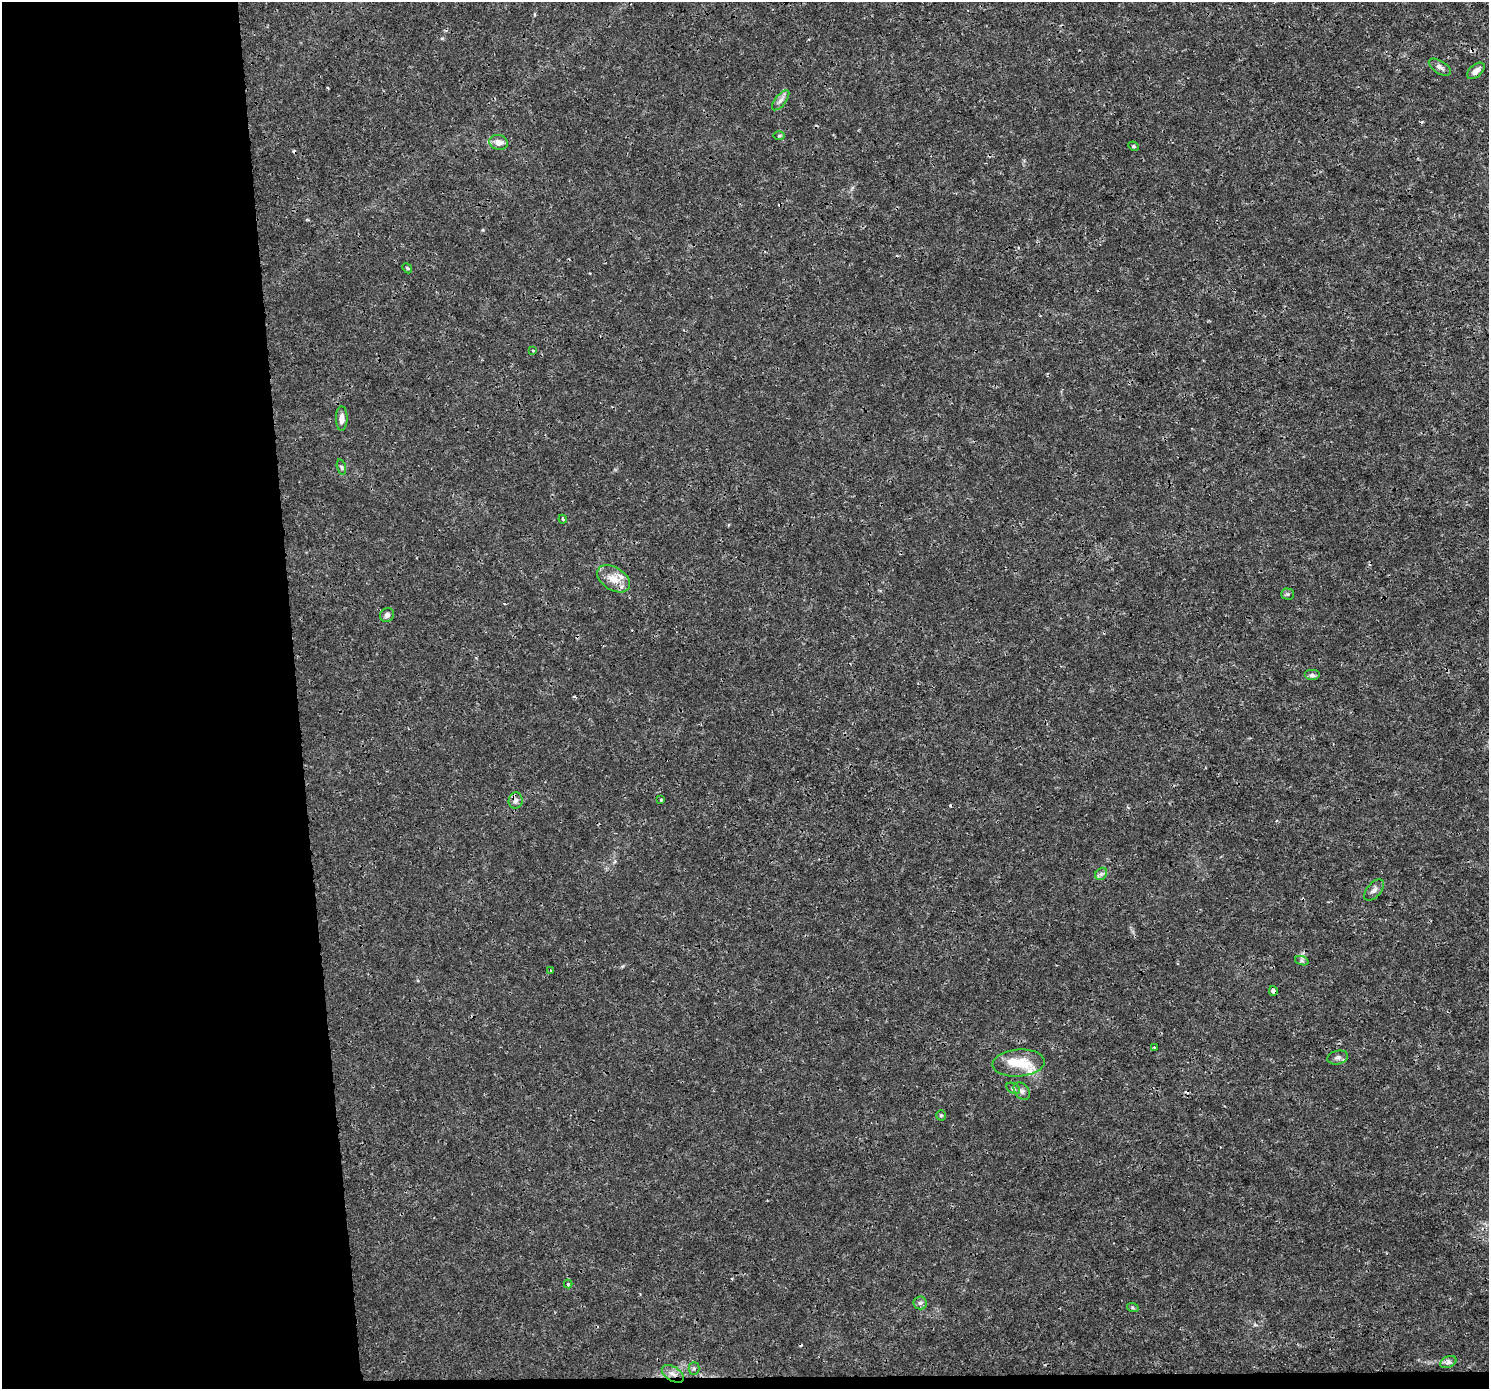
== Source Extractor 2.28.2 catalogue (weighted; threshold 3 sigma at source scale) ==
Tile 7 of 3 x 3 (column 1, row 3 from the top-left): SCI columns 1-1487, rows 42-1428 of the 4462 x 4206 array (HDU 1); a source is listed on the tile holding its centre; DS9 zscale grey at full resolution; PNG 1491 x 1391 px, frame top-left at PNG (2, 2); each listed source drawn as its Kron ellipse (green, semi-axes under 4 px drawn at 4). Shown black and unused: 21% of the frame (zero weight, under 3 of 4 exposures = <1% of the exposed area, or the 3 px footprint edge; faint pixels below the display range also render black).
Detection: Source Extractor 2.28.2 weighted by HDU 2 'WHT'; one run over the whole footprint, this tile lists its part. Background 9.91e-04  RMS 9.5e-04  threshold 0.00426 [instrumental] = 3 sigma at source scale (4.5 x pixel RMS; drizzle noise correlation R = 1.50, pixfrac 1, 0.0396/0.0396 arcsec/px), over >= 5 px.
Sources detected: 42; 5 cosmic-ray / hot-pixel residue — neither listed nor drawn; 3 inside a brighter listed object's ellipse — not listed separately; the other 34 listed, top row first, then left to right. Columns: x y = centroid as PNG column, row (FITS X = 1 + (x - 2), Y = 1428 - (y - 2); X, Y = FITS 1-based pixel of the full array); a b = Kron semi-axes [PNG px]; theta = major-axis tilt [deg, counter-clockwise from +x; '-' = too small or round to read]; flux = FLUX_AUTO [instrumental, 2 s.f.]
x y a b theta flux
1440 67 12 6 -32 0.39
1476 71 10 6 41 0.59
781 100 12 5 51 0.37
779 136 6 4 1 0.11
499 142 9 7 -14 0.71
1134 146 5 4 - 0.15
407 268 5 4 - 0.12
533 351 4 2 - 0.083
342 419 12 6 89 0.51
341 467 8 4 -77 0.18
563 519 4 3 - 0.13
613 579 18 11 -32 1.3
1288 594 6 5 - 0.18
387 615 7 7 - 0.31
1312 675 8 5 0 0.26
516 800 8 7 - 0.34
661 800 3 2 - 0.11
1101 874 7 5 45 0.22
1374 890 12 7 48 0.39
1302 961 7 4 -19 0.19
551 971 3 3 - 0.098
1273 991 5 4 - 0.55
1154 1047 3 3 - 0.12
1338 1057 10 7 12 0.33
1019 1063 26 13 4 2.4
1013 1088 7 5 -29 0.2
1022 1091 10 7 -49 0.34
941 1115 5 4 - 0.13
568 1284 4 4 - 0.11
920 1303 6 6 - 0.26
1133 1308 6 4 -19 0.11
1448 1362 8 5 25 0.28
694 1368 6 5 - 0.17
673 1374 12 7 -32 0.56
Overlapping masked pixels (flux is a lower limit): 2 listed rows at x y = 1273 991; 673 1374